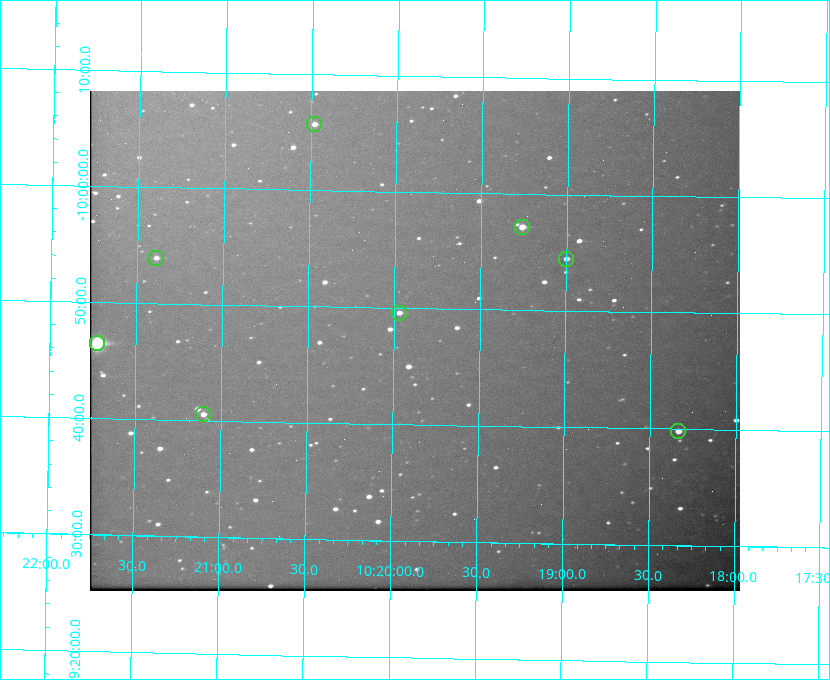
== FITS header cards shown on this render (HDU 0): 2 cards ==
NAXIS1  =                  650 / Width of table row in bytes
NAXIS2  =                  500 / Number of rows in table

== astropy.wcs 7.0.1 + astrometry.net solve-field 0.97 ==
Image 650 x 500 px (HDU 0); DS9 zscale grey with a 90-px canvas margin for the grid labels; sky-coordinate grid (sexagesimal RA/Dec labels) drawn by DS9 from the SOLVED WCS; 8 Tycho-2 reference stars matched to detected sources circled (green)
Header WCS: none
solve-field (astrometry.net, Tycho-2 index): SOLVED blind (the file carries no WCS)
Solved WCS: RA---TAN-SIP/DEC--TAN-SIP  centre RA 10:19:53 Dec -09:47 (154.97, -9.79 deg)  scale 5.17 arcsec/px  FOV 56.0' x 43.0'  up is +179 deg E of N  parity flipped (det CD > 0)
(file carries no celestial WCS; the grid is the blind solution)
Tycho-2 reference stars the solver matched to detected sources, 8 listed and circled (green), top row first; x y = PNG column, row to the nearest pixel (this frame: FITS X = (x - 90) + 1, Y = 500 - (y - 91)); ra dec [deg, ICRS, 3 dp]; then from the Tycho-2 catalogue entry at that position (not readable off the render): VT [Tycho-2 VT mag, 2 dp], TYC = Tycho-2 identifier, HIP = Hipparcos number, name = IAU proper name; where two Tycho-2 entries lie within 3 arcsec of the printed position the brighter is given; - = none
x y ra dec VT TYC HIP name
314 124 155.120 -10.095 10.96 5493-78-1 - -
522 227 154.815 -9.952 9.91 5490-258-1 50532 -
156 258 155.347 -9.899 11.51 5490-199-1 - -
566 259 154.750 -9.908 10.76 5490-212-1 - -
399 313 154.992 -9.826 10.90 5490-153-1 - -
97 343 155.431 -9.774 8.41 5490-124-1 50747 -
203 414 155.275 -9.676 10.79 5490-27-1 - -
678 431 154.583 -9.663 10.90 5490-13-1 - -